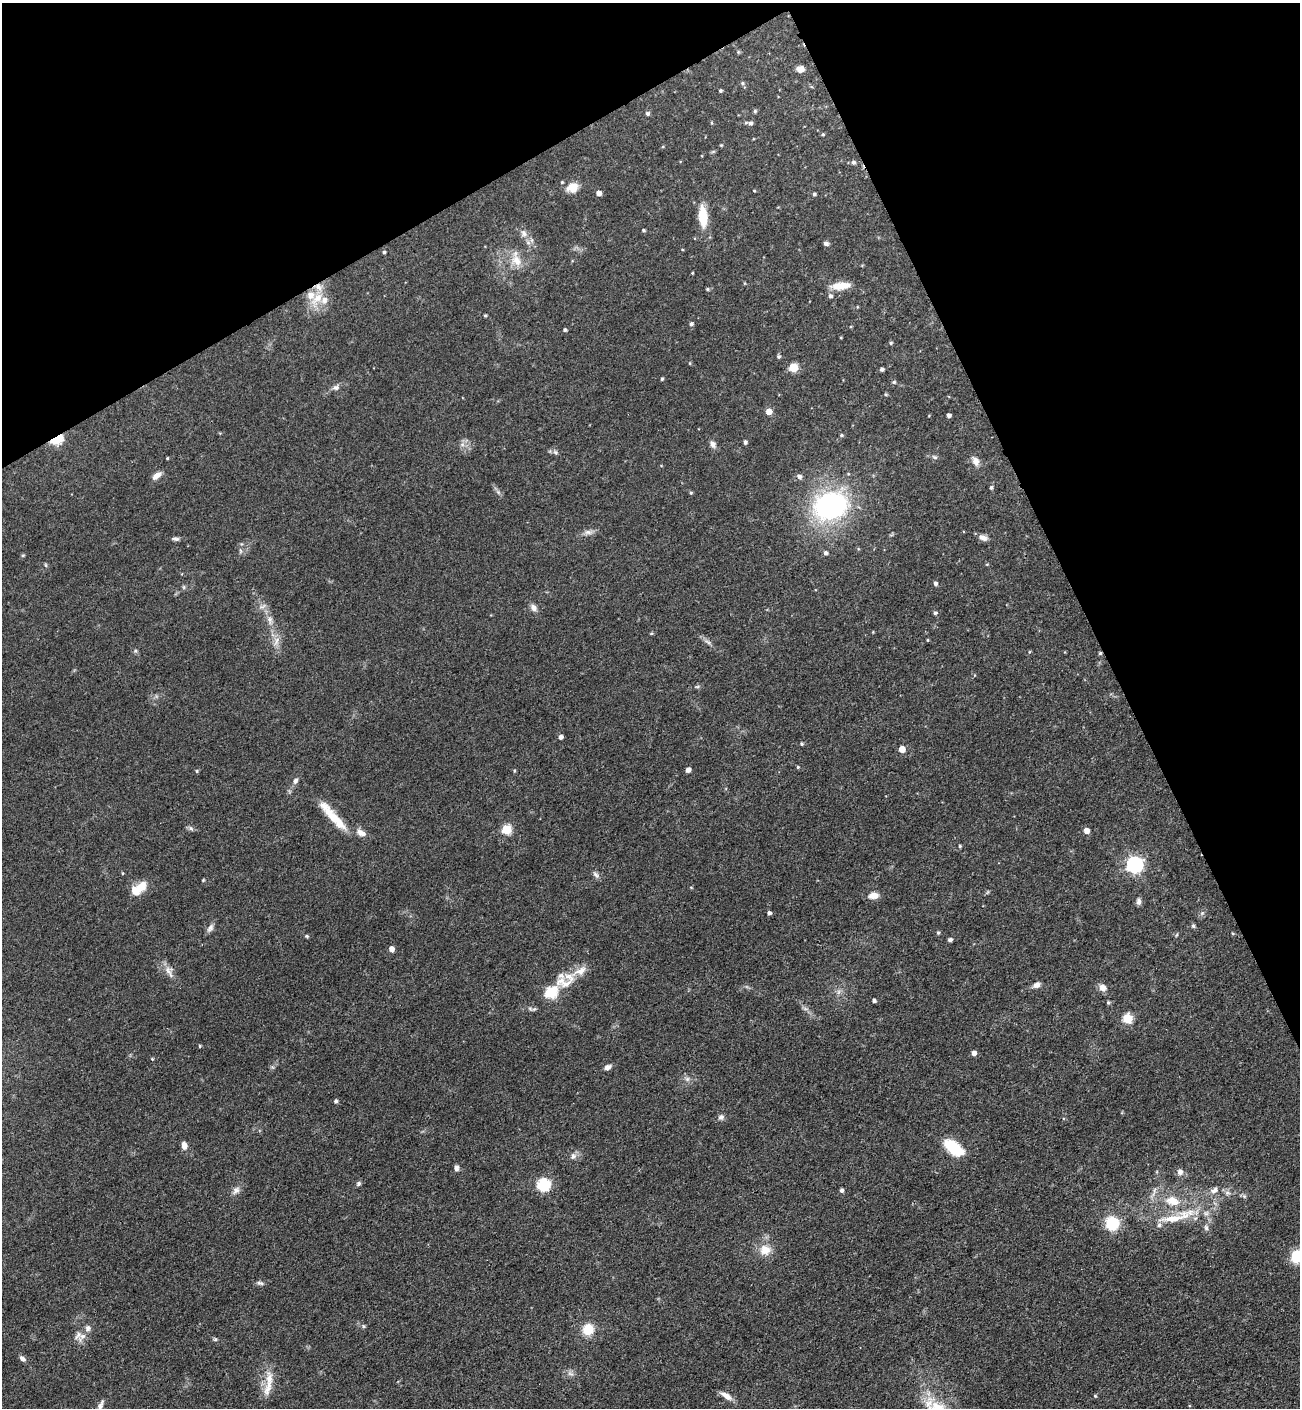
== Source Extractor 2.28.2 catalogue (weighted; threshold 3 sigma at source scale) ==
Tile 3 of 4 x 4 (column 3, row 1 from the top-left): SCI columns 2972-4269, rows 4319-5724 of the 5807 x 5823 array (HDU 1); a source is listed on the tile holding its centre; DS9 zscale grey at full resolution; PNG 1302 x 1410 px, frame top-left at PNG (2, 3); no overlay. Shown black and unused: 25% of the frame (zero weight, under 3 of 4 exposures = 9% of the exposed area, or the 3 px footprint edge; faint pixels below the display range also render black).
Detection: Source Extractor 2.28.2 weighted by HDU 2 'WHT'; one run over the whole footprint, this tile lists its part. Background 0.0404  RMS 0.0045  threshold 0.0201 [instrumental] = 3 sigma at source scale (4.5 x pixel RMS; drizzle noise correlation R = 1.50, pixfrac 1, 0.05/0.05 arcsec/px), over >= 5 px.
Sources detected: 148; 9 inside a brighter listed object's ellipse — not listed separately; the other 139 listed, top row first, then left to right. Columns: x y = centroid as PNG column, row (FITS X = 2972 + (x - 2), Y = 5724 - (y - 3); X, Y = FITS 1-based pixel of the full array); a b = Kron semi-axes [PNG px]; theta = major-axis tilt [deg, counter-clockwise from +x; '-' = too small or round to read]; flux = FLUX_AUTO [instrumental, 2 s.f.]
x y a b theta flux
800 69 9 7 -3 2.5
742 83 5 4 - 0.62
720 91 4 3 - 0.67
755 111 5 5 - 0.66
647 113 5 5 - 0.98
712 123 5 3 - 0.39
751 123 6 5 - 1.2
823 134 4 4 - 0.48
721 145 4 4 - 0.41
853 162 5 5 - 0.98
572 188 15 12 15 5.2
754 191 3 3 - 0.37
599 193 5 4 - 2.4
814 194 4 4 - 0.76
703 216 27 11 -85 9.6
643 230 3 3 - 0.67
524 233 10 7 -74 2.1
826 244 6 5 - 1.3
384 252 4 3 - 0.71
516 261 16 12 -57 5.8
692 273 3 3 - 0.35
841 286 24 8 5 6.3
707 289 5 4 - 0.6
830 296 6 5 - 1.1
317 298 21 10 43 6.7
485 315 4 3 - 0.53
691 324 5 5 - 1
565 330 4 4 - 0.77
891 343 5 4 - 0.6
778 357 5 5 - 0.72
793 367 5 5 - 17
882 369 4 3 - 1.1
662 379 4 3 - 0.62
894 382 5 4 - 0.69
335 387 8 6 25 1.5
886 394 4 4 - 0.52
769 412 5 5 - 4.5
949 415 4 4 - 1.3
841 435 5 4 - 0.62
56 439 6 4 23 35
745 442 4 4 - 0.94
713 444 9 7 -78 1.8
555 452 7 5 -36 0.93
935 457 7 5 -27 0.87
167 458 3 3 - 0.44
976 461 11 8 -71 2.6
156 476 11 6 38 2.7
799 477 6 5 - 1.6
991 487 5 4 - 0.8
691 493 5 4 - 0.56
830 505 24 19 16 96
588 532 10 6 0 1.8
983 538 11 7 -19 2.2
176 539 10 5 -8 1.1
825 553 5 4 - 1.2
23 555 5 4 - 0.52
46 565 6 4 -71 0.5
935 583 4 4 - 1.2
533 607 10 7 -56 1.9
935 613 5 4 - 0.81
270 620 12 7 -81 2.3
928 640 4 3 - 0.36
276 641 14 5 70 2.4
708 642 11 4 -33 1.3
1100 653 4 4 - 0.63
697 687 6 4 19 0.6
561 737 5 4 - 1.5
802 744 4 4 - 0.61
902 749 5 5 - 5.6
798 767 4 4 - 0.52
688 770 4 4 - 2.2
197 771 4 4 - 0.56
514 771 4 4 - 0.48
295 780 8 6 64 1.2
333 816 49 9 -48 12
191 828 7 4 -44 0.87
507 829 5 5 - 22
1086 831 5 5 - 3.2
361 833 12 7 -28 2.8
960 846 4 3 - 0.54
1134 865 7 7 - 120
122 873 4 3 - 0.37
596 875 10 5 -42 1.2
203 880 4 4 - 0.38
136 891 12 11 - 5.3
874 895 11 7 10 3.6
1138 902 8 6 88 1.5
769 913 4 4 - 1.3
1193 926 5 4 - 0.85
210 928 12 7 56 1.7
938 932 5 4 - 0.65
1232 933 5 3 - 0.41
307 936 5 4 - 0.53
950 940 5 4 - 0.98
391 949 5 4 - 2.9
168 971 13 10 -65 3.1
580 971 27 9 27 5.7
1036 985 8 6 25 2.3
1103 987 9 8 - 2.5
551 992 6 6 - 39
874 1001 4 4 - 1
1108 1002 4 4 - 0.64
534 1009 5 5 - 0.71
1128 1019 5 5 - 19
200 1046 5 3 - 0.38
974 1053 5 4 - 2.2
152 1059 4 3 - 0.38
608 1067 8 5 21 2
687 1079 6 5 - 0.97
336 1101 5 5 - 0.72
721 1117 7 7 - 1.4
184 1145 8 6 -81 2.5
953 1147 20 10 -38 17
573 1156 8 8 - 1.7
456 1168 7 4 -83 1.9
1180 1172 7 6 - 2.1
358 1184 7 5 47 0.92
543 1185 6 6 - 55
236 1190 11 8 44 2.1
842 1190 5 4 - 1.1
1214 1190 12 8 44 2.3
1173 1201 19 13 -19 8.5
1172 1219 33 10 7 11
1112 1223 12 12 - 15
1206 1228 8 5 -72 1.1
765 1250 14 13 - 5.7
1296 1256 14 11 81 8.9
260 1283 9 5 -15 1.1
363 1326 5 4 - 0.62
88 1328 9 7 83 1.7
588 1329 12 11 - 8.4
83 1336 12 8 -6 2.6
215 1339 6 4 0 0.59
22 1359 9 5 -39 1.5
268 1383 41 8 81 6.8
726 1396 16 6 -33 3.2
1095 1396 4 3 - 0.48
100 1406 14 5 62 1.8
938 1408 23 16 -31 15
Overlapping masked pixels (flux is a lower limit): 2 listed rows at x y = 56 439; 1100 653
Isophote crosses this tile's border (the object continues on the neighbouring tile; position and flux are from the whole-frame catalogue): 3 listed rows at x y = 1296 1256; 100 1406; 938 1408